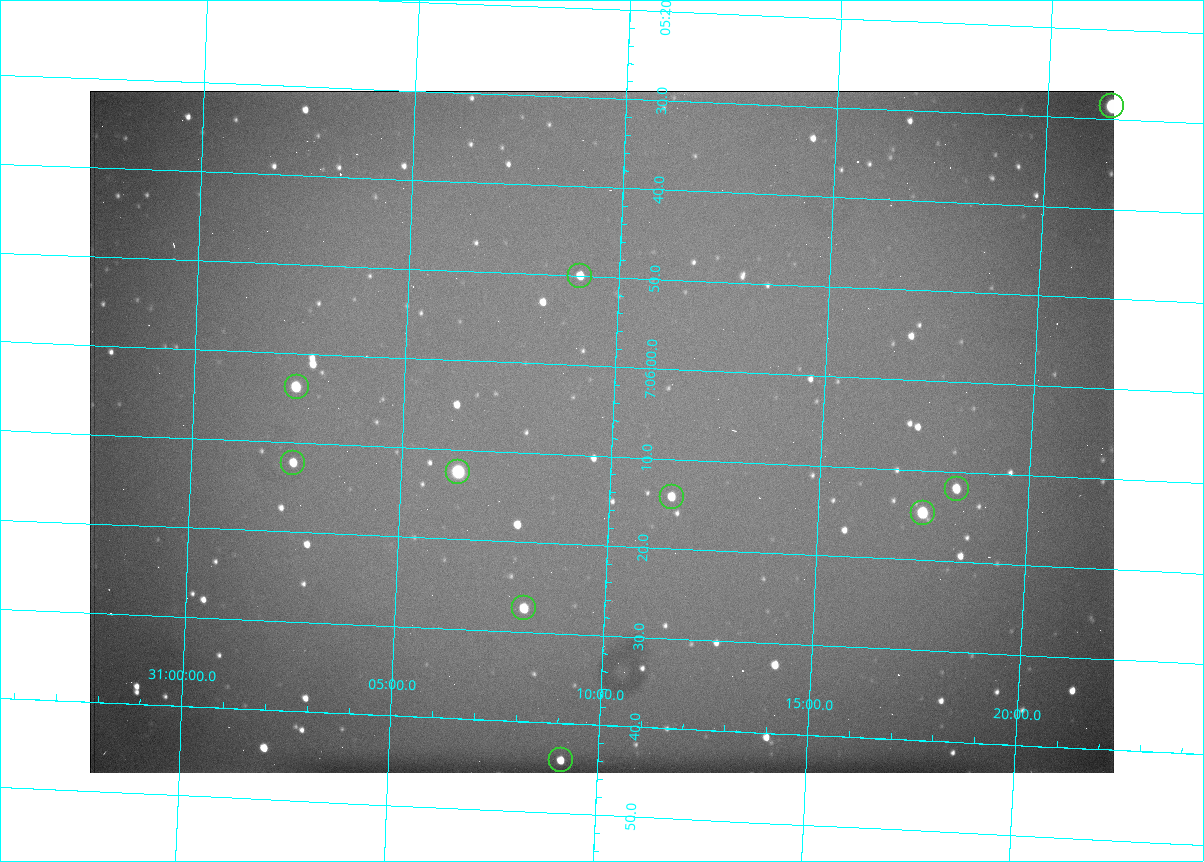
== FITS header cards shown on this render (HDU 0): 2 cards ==
NAXIS1  =                 1024 /fastest changing axis
NAXIS2  =                  682 /next to fastest changing axis

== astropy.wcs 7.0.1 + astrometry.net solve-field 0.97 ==
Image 1024 x 682 px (HDU 0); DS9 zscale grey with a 90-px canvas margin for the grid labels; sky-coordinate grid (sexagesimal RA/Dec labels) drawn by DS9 from the SOLVED WCS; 10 Tycho-2 reference stars matched to detected sources circled (green)
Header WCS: RA---TAN/DEC--TAN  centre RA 07:06:07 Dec +31:10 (106.53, +31.16 deg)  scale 1.44 arcsec/px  FOV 24.5' x 16.3'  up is -93 deg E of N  parity flipped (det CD > 0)
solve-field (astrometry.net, Tycho-2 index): VERIFIED the header's WCS against the Tycho-2 star catalogue (10 matches, 0 conflicts) and refined it, rather than solving blind
Solved WCS: RA---TAN-SIP/DEC--TAN-SIP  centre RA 07:06:07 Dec +31:10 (106.53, +31.16 deg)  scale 1.43 arcsec/px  FOV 24.4' x 16.3'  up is -92 deg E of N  parity flipped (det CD > 0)
The solver's refit moves the header's centre by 0.49 arcsec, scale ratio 0.9965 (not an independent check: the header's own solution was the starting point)
Tycho-2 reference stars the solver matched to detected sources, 10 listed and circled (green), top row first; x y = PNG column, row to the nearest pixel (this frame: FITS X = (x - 90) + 1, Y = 682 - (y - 91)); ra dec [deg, ICRS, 3 dp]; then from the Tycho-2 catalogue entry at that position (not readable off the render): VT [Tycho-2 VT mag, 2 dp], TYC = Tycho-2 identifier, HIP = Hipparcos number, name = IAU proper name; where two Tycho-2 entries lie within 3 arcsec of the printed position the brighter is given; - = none
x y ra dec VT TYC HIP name
1112 106 106.369 +31.359 8.79 2438-636-1 - -
580 276 106.458 +31.151 12.35 2438-728-1 - -
297 387 106.516 +31.041 10.39 2438-398-1 - -
293 463 106.551 +31.041 11.84 2438-663-1 - -
458 472 106.552 +31.106 9.20 2438-180-1 - -
957 489 106.550 +31.305 11.61 2438-184-1 - -
672 497 106.559 +31.192 11.79 2438-1039-1 - -
923 513 106.562 +31.292 10.01 2438-106-1 - -
524 608 106.614 +31.135 11.36 2438-550-1 - -
561 760 106.684 +31.152 11.76 2438-931-1 - -